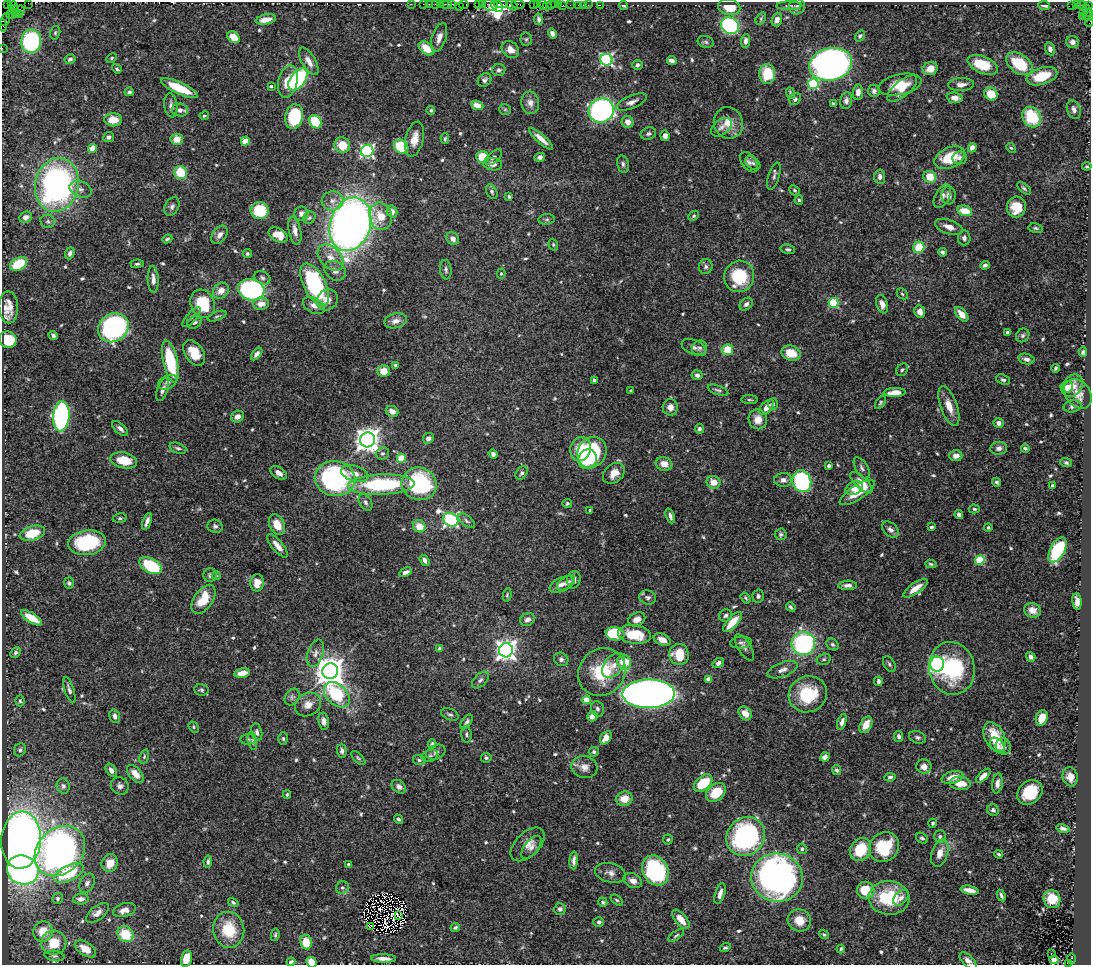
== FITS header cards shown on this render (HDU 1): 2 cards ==
NAXIS1  =                 1089
NAXIS2  =                  963

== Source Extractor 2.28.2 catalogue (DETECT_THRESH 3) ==
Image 1089 x 963 px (HDU 1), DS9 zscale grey, 1 PNG px = 1 image px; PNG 1093 x 967 px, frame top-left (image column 1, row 963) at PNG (2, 2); each listed source drawn as its Kron ellipse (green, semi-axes under 4 px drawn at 4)
Background 1.81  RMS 0.034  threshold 0.102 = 3 sigma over >= 5 px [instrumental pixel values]
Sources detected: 628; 5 with non-positive FLUX_AUTO (blend fragments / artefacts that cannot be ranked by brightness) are neither listed nor drawn; of the other 623, the 500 brightest by FLUX_AUTO listed and drawn (123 fainter detections omitted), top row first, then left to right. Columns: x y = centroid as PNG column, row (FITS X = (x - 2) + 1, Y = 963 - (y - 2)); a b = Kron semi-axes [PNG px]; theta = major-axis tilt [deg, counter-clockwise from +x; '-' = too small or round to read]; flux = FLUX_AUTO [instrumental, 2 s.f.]
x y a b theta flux
11 2 2 2 - 24
7 3 2 2 - 6.2
28 3 2 2 - 17
411 4 2 2 - 62
423 4 2 2 - 100
429 4 2 2 - 75
436 4 3 2 - 260
440 4 2 2 - 86
446 4 6 2 0 180
451 4 3 2 - 130
464 4 5 3 - 240
501 4 7 3 0 1100
518 4 7 3 -7 420
537 4 3 2 - 140
551 4 3 2 - 170
554 4 4 3 - 170
558 4 3 2 - 310
478 5 4 2 - 170
483 5 3 3 - 410
491 5 7 6 - 490
512 5 6 3 -32 280
534 5 4 3 - 210
542 5 5 3 - 320
563 5 3 2 - 140
570 5 2 2 - 37
578 5 3 2 - 160
583 5 2 2 - 43
588 5 2 2 - 86
600 5 2 2 - 38
623 5 4 3 - 3.8
1044 5 6 4 -6 7.9
1072 5 4 3 - 850
1076 5 2 2 - 24
14 6 4 2 - 44
459 6 2 2 - 31
497 6 6 5 - 1100
547 6 4 2 - 45
789 6 12 3 0 4.2
797 6 8 7 - 7.7
1082 6 5 2 - 76
1088 6 3 3 - 140
729 7 11 8 -13 42
14 10 5 2 - 72
21 10 4 3 - 76
1087 11 6 4 -58 230
1083 12 3 2 - 36
15 14 3 2 - 61
19 14 2 2 - 49
10 15 4 2 - 63
1086 15 3 3 - 80
1082 16 2 2 - 43
1090 17 4 2 - 190
5 19 7 4 69 180
266 19 10 5 12 23
538 19 6 4 -82 6
761 19 6 4 56 3.4
777 20 7 5 70 12
1089 23 4 2 - 49
3 25 6 2 -79 82
730 26 9 8 - 440
55 33 7 5 76 4.2
552 34 5 4 - 11
860 36 6 4 58 4.3
234 37 7 5 -44 32
439 38 15 7 73 16
526 39 7 5 85 4.6
31 41 12 10 79 270
745 41 7 4 87 9.5
706 42 8 6 -17 4.8
1072 42 6 6 - 12
2 48 2 2 - 23
426 48 9 6 -38 36
510 49 9 7 -42 20
1050 49 6 4 -69 8.8
112 58 5 4 - 3.4
70 59 5 4 - 6.3
606 60 6 6 - 430
309 61 15 7 -59 22
672 61 5 4 - 11
831 64 22 16 12 1300
1019 64 15 9 -36 94
637 65 5 4 - 5.8
983 65 16 8 -23 76
117 69 5 4 - 4.5
930 69 7 6 - 23
499 70 6 6 - 6.3
767 74 10 8 -90 75
1042 76 16 8 17 76
298 79 12 7 53 260
484 80 7 6 - 7.5
288 82 16 9 76 46
813 84 5 5 - 230
900 85 22 10 11 50
961 85 13 6 3 14
271 86 4 3 - 4.9
179 88 20 6 -24 72
902 88 18 7 40 38
874 91 6 6 - 6.9
129 92 5 4 - 4.8
858 92 8 5 85 15
790 93 6 3 -70 4.3
991 94 7 6 - 46
955 98 8 5 -6 17
795 99 6 5 - 6.5
846 100 8 6 80 8.5
632 102 16 6 23 15
530 103 11 9 -80 15
833 104 4 3 - 3.8
171 105 12 6 -83 11
477 105 6 4 -22 24
505 109 6 5 - 3.6
180 110 8 6 -4 10
431 110 4 4 - 3.7
601 110 13 12 - 560
1074 110 9 6 -72 13
204 116 5 4 - 3.5
294 117 12 9 76 150
1032 117 11 9 -56 110
113 120 9 6 1 35
315 122 7 5 -53 100
628 122 6 5 - 17
728 123 16 14 -71 37
721 127 11 7 39 10
648 133 8 6 21 6.4
665 136 5 4 - 12
109 137 5 5 - 8.2
177 139 6 5 - 28
414 139 18 9 76 28
445 139 5 3 - 3.5
541 139 15 4 -42 19
245 141 4 4 - 39
342 145 8 7 - 45
401 147 7 6 - 110
93 148 4 4 - 46
972 148 5 4 - 20
1011 148 5 4 - 3.5
367 151 6 6 - 440
483 157 6 6 - 71
494 157 10 5 40 7.1
540 157 5 4 - 8
950 158 16 10 26 80
960 158 7 6 - 9.3
749 162 11 7 -53 9.3
753 163 8 5 -38 5.4
493 164 9 6 -9 13
623 164 9 6 -77 6.7
1087 166 5 3 - 3.4
181 173 6 6 - 68
774 176 14 5 73 7.6
880 177 7 5 -86 11
930 177 6 5 - 44
57 185 27 21 77 700
1024 188 8 4 -41 4.9
80 189 11 8 -21 13
795 190 6 4 -40 4.2
492 192 8 5 -60 4.8
949 195 9 7 89 12
942 196 13 7 62 12
509 197 4 3 - 4.6
799 200 4 4 - 3.8
332 201 11 9 13 16
172 207 10 7 62 8.1
1016 207 10 9 - 48
260 210 9 8 - 88
392 211 6 5 - 14
965 211 8 5 -14 39
301 214 7 7 - 12
381 216 14 11 -77 41
694 216 6 4 41 3.6
25 217 6 5 - 11
309 218 7 5 45 4.6
547 219 8 5 6 5.1
48 221 7 6 - 5.5
350 224 27 20 73 2100
949 227 14 7 -19 18
1036 228 7 4 -9 5.1
295 231 14 6 -79 15
220 235 10 6 53 11
278 235 10 6 -27 33
964 238 7 6 - 7.4
167 239 5 3 - 4
453 239 7 6 - 12
553 245 6 4 -71 3.4
919 247 6 5 - 63
788 249 7 4 -11 4.9
942 252 5 4 - 7.2
70 253 6 4 68 7.3
247 254 4 4 - 3.9
331 258 15 10 -45 27
18 264 9 6 31 80
137 264 6 4 2 4.6
985 265 5 4 - 6
706 266 7 6 - 6.6
446 270 10 6 -83 6.3
335 271 11 9 -36 14
501 274 5 4 - 3.4
739 276 16 15 - 120
262 278 8 6 -28 6.5
153 279 13 5 -87 16
315 285 23 11 -63 260
251 290 13 10 -14 400
221 291 8 7 - 22
902 294 6 4 -44 3.4
327 300 11 10 - 19
833 303 5 5 - 140
203 304 14 12 -64 100
261 304 8 6 2 18
746 304 7 5 44 9.2
882 304 9 5 -73 15
314 305 12 7 -29 14
8 307 16 9 -88 29
920 312 6 5 - 12
962 314 8 5 -48 27
217 316 10 4 21 4.9
191 317 12 5 48 8.7
396 321 11 7 14 15
194 322 8 5 22 7.2
113 328 16 13 37 570
1007 332 4 3 - 3.7
53 335 5 4 - 5.7
1023 335 7 6 - 4.9
8 340 9 8 - 68
694 347 13 7 -23 9.9
700 348 8 7 - 6.8
727 350 6 5 - 46
1083 352 5 4 - 5.6
194 353 14 9 -56 45
791 353 10 7 -17 48
257 354 7 4 51 9.2
1026 359 8 5 -12 8.3
170 361 21 7 -78 140
395 365 4 3 - 3.5
1055 368 4 3 - 3.7
902 370 7 5 54 4.5
384 371 6 6 - 26
697 375 5 5 - 6.1
594 380 3 3 - 4.6
1003 380 7 5 -22 5.6
167 382 10 6 28 8.2
1073 386 12 9 54 21
1067 387 6 6 - 22
163 390 12 5 70 10
718 390 11 4 -20 5.4
631 391 4 3 - 3.5
895 393 11 4 3 25
1078 394 16 12 -51 25
750 400 8 4 -2 3.8
881 402 7 4 56 4.1
773 404 5 5 - 4.9
949 406 21 8 -71 32
1072 406 9 6 12 6.9
670 407 8 7 - 19
767 407 9 5 46 21
392 411 6 5 - 16
61 416 15 8 85 570
237 417 7 5 27 14
758 419 10 9 - 28
999 423 5 5 - 8.4
120 429 10 5 -42 9.8
699 429 5 4 - 6.5
428 438 5 5 - 8.6
368 440 7 7 - 2300
178 448 9 5 -19 5.6
999 448 8 6 7 9.8
1025 448 4 3 - 4.2
580 449 12 10 77 66
592 452 16 14 60 180
383 453 7 6 - 5.5
493 454 5 4 - 8.4
956 456 6 5 - 16
401 458 4 4 - 66
587 459 10 9 - 57
124 460 13 8 -12 48
1066 462 6 4 -21 4.7
664 464 8 6 -17 19
829 466 4 3 - 9.5
862 468 12 6 -58 7.6
279 473 9 5 -33 13
522 473 7 5 55 5.9
614 473 12 9 41 26
355 474 14 7 -17 20
335 479 20 17 -10 400
783 480 9 7 1 11
802 481 11 9 -74 230
714 482 7 6 - 25
997 482 4 4 - 5.3
861 483 14 6 -43 33
419 484 17 16 - 250
381 485 33 10 2 230
1052 486 4 3 - 11
854 488 9 6 27 17
857 493 20 7 33 40
366 502 9 6 -60 6.6
567 503 4 4 - 3.8
974 509 5 4 - 4.6
590 510 3 3 - 5.6
959 515 4 4 - 9.1
670 516 8 4 -69 7.4
120 518 7 4 8 4.1
451 520 8 6 -31 570
147 521 9 3 70 9.6
467 521 10 5 -39 6.5
277 525 11 7 -63 38
215 526 7 6 - 6.2
419 526 6 6 - 32
931 527 4 3 - 4.3
988 527 4 4 - 3.7
890 530 10 6 -40 11
32 533 13 7 16 72
781 534 6 6 - 5
87 543 19 12 7 160
277 546 14 5 -50 17
1057 550 14 7 62 210
425 560 6 4 -57 9
980 560 5 4 - 120
931 564 5 3 - 3.8
151 566 12 7 -28 140
405 572 6 4 27 11
210 575 7 6 - 7.1
216 576 4 4 - 3.4
574 580 9 6 77 9.4
69 583 5 5 - 5
257 583 8 7 - 31
566 583 10 5 34 8.1
561 584 13 7 25 13
848 585 9 4 2 9.5
915 588 14 5 34 25
507 595 7 4 80 3.4
758 596 6 6 - 6.1
648 598 8 7 - 6.9
746 598 6 3 -54 3.6
203 599 16 9 56 58
1077 601 8 4 -86 12
791 607 5 3 - 4.9
1032 610 8 7 - 18
726 615 6 6 - 6.2
31 618 12 5 -33 47
528 619 8 6 25 9.3
637 619 9 6 26 13
733 622 12 5 48 46
615 634 9 6 -12 110
634 634 16 9 -8 75
662 640 9 5 -23 17
741 642 10 6 5 6.5
803 644 12 11 - 330
832 644 6 5 - 4.9
744 647 15 6 -58 10
440 649 4 4 - 9
506 650 7 7 - 1400
15 652 6 4 49 5
315 653 14 8 71 14
679 655 10 10 - 60
1031 657 5 4 - 7
561 659 7 6 - 6.3
824 659 7 5 15 4.4
624 662 8 6 -65 67
718 663 6 4 35 8.1
889 664 8 5 -60 4.8
937 664 7 7 - 470
613 665 14 9 51 21
952 668 26 23 -80 190
783 670 16 7 21 15
330 671 8 7 - 4000
602 672 25 22 46 120
242 673 8 4 12 24
708 679 4 4 - 24
480 680 10 6 45 7.6
878 681 5 3 - 6.6
69 690 13 4 -72 7.9
201 690 7 5 -9 4.9
649 694 26 14 1 2400
808 694 19 18 - 110
337 695 15 10 -43 160
292 697 9 6 56 6.6
587 700 4 4 - 54
20 701 5 4 - 3.5
308 705 13 11 33 21
597 709 8 6 -72 6.3
745 713 7 6 - 23
450 714 9 5 -23 5.8
115 716 7 5 -71 8.1
592 716 5 5 - 19
1042 718 8 6 72 40
324 721 8 5 -79 11
467 722 8 4 55 6.1
842 722 8 4 72 10
866 725 9 5 60 30
194 727 6 4 -52 3.7
257 732 9 5 -78 7.2
466 734 8 5 -85 4.8
899 736 5 4 - 6.7
918 737 9 6 -17 6.1
995 737 16 9 -65 55
606 738 7 5 53 22
248 739 8 5 3 3.8
283 739 6 4 -88 4
252 741 9 4 -79 4.8
432 744 4 3 - 4.2
997 746 9 6 -47 12
1003 747 8 7 - 11
20 750 7 5 58 4.9
342 751 7 4 -88 6.3
436 752 10 7 24 7.9
594 752 5 5 - 6.3
144 756 7 4 71 4.4
430 756 8 6 17 5.7
825 757 5 4 - 9.8
358 758 9 4 -45 4.3
486 758 5 5 - 4.4
419 760 6 4 -17 4.5
924 766 7 7 - 13
584 767 13 11 -15 19
111 770 7 5 -56 11
837 770 5 4 - 5.7
135 774 10 6 -48 23
983 776 9 4 44 15
890 777 6 4 8 5.2
952 777 11 6 13 26
1070 777 9 7 -74 20
703 783 11 6 40 97
960 783 10 6 -5 30
997 783 10 5 81 13
63 786 7 6 - 6.1
120 786 9 8 - 10
399 787 8 6 -40 8.6
716 792 11 8 42 60
1030 792 14 11 41 76
287 794 4 3 - 3.5
624 799 8 7 - 28
993 810 6 5 - 5.4
398 819 5 3 - 4.7
933 823 4 4 - 3.9
1063 828 7 4 -13 7.8
746 837 20 18 49 420
940 837 6 6 - 5.9
922 838 6 5 - 5.2
21 840 28 20 86 1300
668 840 5 5 - 4.2
528 844 21 12 44 26
531 847 14 6 52 13
884 847 16 14 42 110
802 849 5 5 - 4.5
861 850 12 10 57 84
60 851 28 22 45 1000
940 853 14 8 72 25
999 854 4 3 - 3.8
574 860 9 3 87 8.1
208 862 6 4 81 5
110 863 9 8 - 27
349 864 3 3 - 5.1
23 870 16 14 -24 540
655 870 16 12 -60 280
69 873 16 7 26 110
610 873 16 9 -14 15
777 878 26 24 -11 1100
633 881 10 7 -26 15
87 883 10 7 63 9.2
342 888 6 6 - 6.3
866 890 9 8 - 70
970 890 9 4 -12 21
720 893 11 5 74 12
1001 896 6 3 -63 5.8
58 898 5 5 - 4.7
889 898 20 17 -5 130
901 898 9 6 44 11
81 899 8 5 4 12
1052 899 9 8 - 47
617 900 7 4 -36 3.9
233 902 5 4 - 4.2
603 902 5 4 - 3.4
560 909 6 6 - 6.6
124 910 11 6 16 17
97 913 13 7 37 14
399 916 3 2 - 3.7
681 919 12 5 -50 27
799 920 12 11 - 38
599 922 5 4 - 4.9
370 927 4 3 - 12
455 927 5 4 - 5.2
229 930 18 15 -80 82
43 932 10 9 - 45
125 934 8 7 - 69
824 934 5 4 - 3.5
275 935 6 4 80 3.9
676 935 9 4 34 4.4
306 942 7 6 - 43
54 943 12 12 - 60
725 948 5 4 - 4.1
85 949 12 6 -33 38
841 949 4 3 - 3.9
1051 954 3 2 - 8.8
55 956 10 5 -8 6.7
384 958 12 3 -1 14
186 959 8 5 77 39
1071 959 6 3 89 440
1054 960 4 4 - 15
968 961 10 5 -44 11
291 962 4 3 - 5.9
311 962 5 5 - 41
1068 963 4 3 - 240
At the frame edge (FLAGS 8, measured only in part): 12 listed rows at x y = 11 2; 7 3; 28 3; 1090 17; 5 19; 1089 23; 3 25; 2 48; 186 959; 968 961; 311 962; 1068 963
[123 fainter detections neither listed nor drawn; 5 non-positive-flux detections neither listed nor drawn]